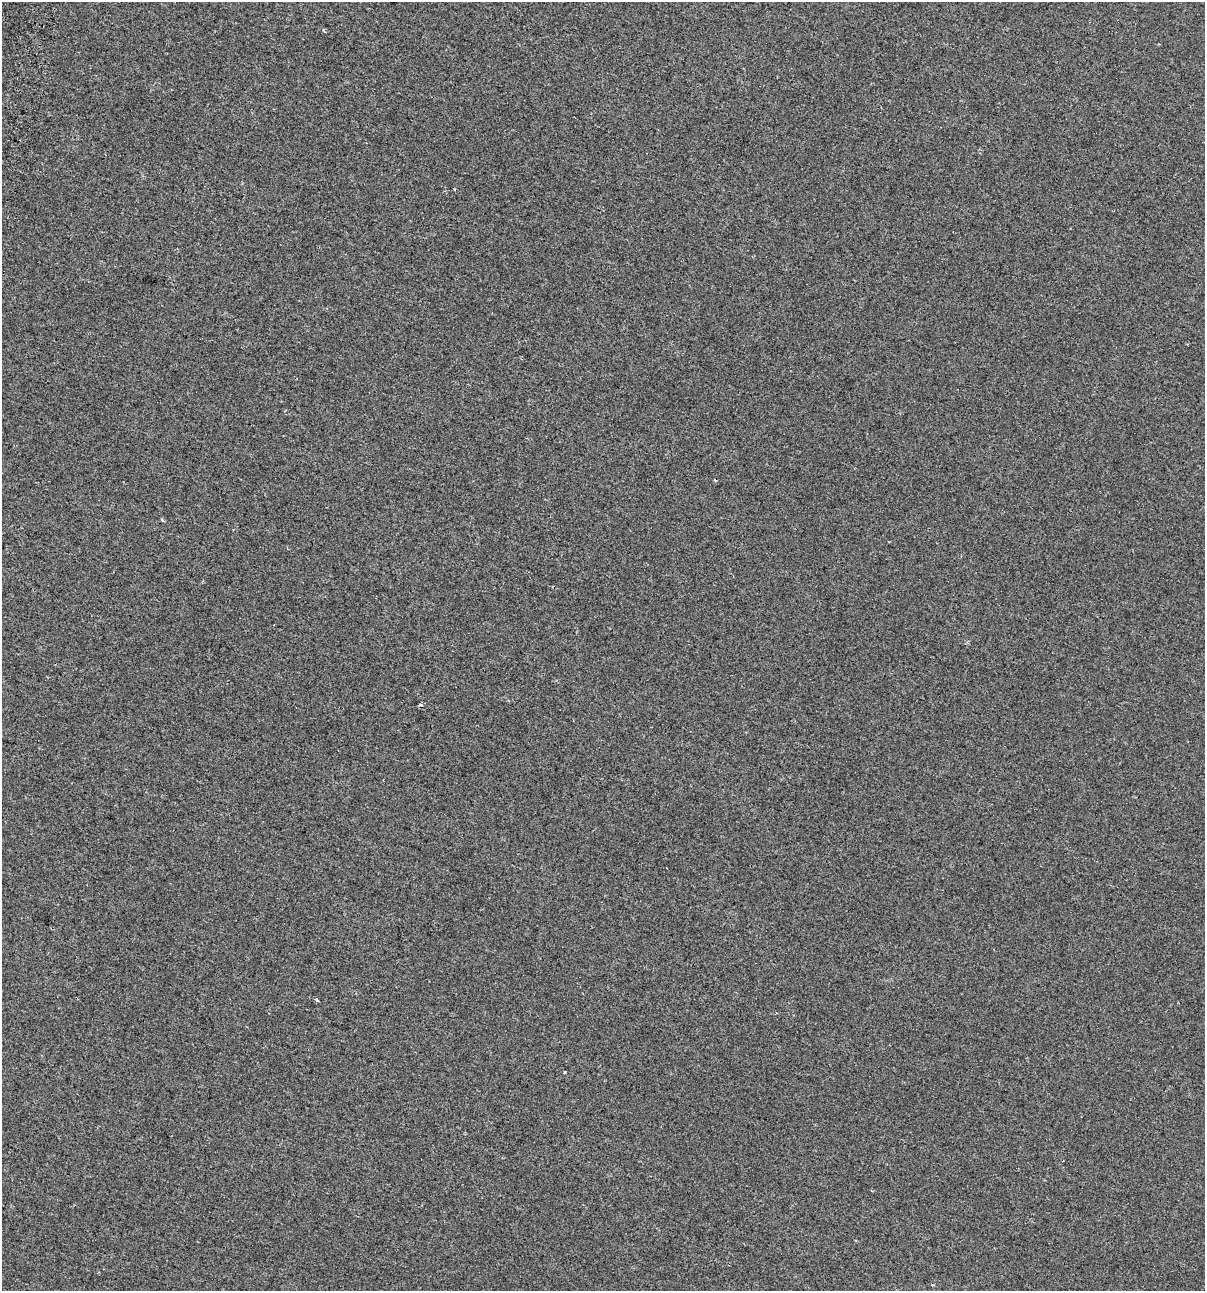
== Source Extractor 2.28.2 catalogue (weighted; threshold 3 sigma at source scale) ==
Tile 11 of 4 x 4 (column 3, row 3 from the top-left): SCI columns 2796-3998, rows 1378-2666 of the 5531 x 5345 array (HDU 1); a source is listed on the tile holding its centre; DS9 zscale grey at full resolution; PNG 1207 x 1293 px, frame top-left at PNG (2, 2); no overlay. Shown black and unused: <1% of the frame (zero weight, under 2 of 3 exposures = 7% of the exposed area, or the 3 px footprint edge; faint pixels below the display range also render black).
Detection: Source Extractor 2.28.2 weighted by HDU 2 'WHT'; one run over the whole footprint, this tile lists its part. Background -4.89e-04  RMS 0.0045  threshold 0.0203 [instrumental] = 3 sigma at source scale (4.5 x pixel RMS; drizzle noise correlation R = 1.50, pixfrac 1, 0.0396/0.0396 arcsec/px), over >= 5 px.
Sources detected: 3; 1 cosmic-ray / hot-pixel residue — not listed; the other 2 listed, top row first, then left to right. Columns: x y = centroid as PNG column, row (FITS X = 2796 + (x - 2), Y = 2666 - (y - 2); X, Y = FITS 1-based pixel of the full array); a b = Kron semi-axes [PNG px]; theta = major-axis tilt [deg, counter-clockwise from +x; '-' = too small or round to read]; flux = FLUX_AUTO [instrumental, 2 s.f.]
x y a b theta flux
715 480 3 2 - 0.72
317 999 4 3 - 1.6